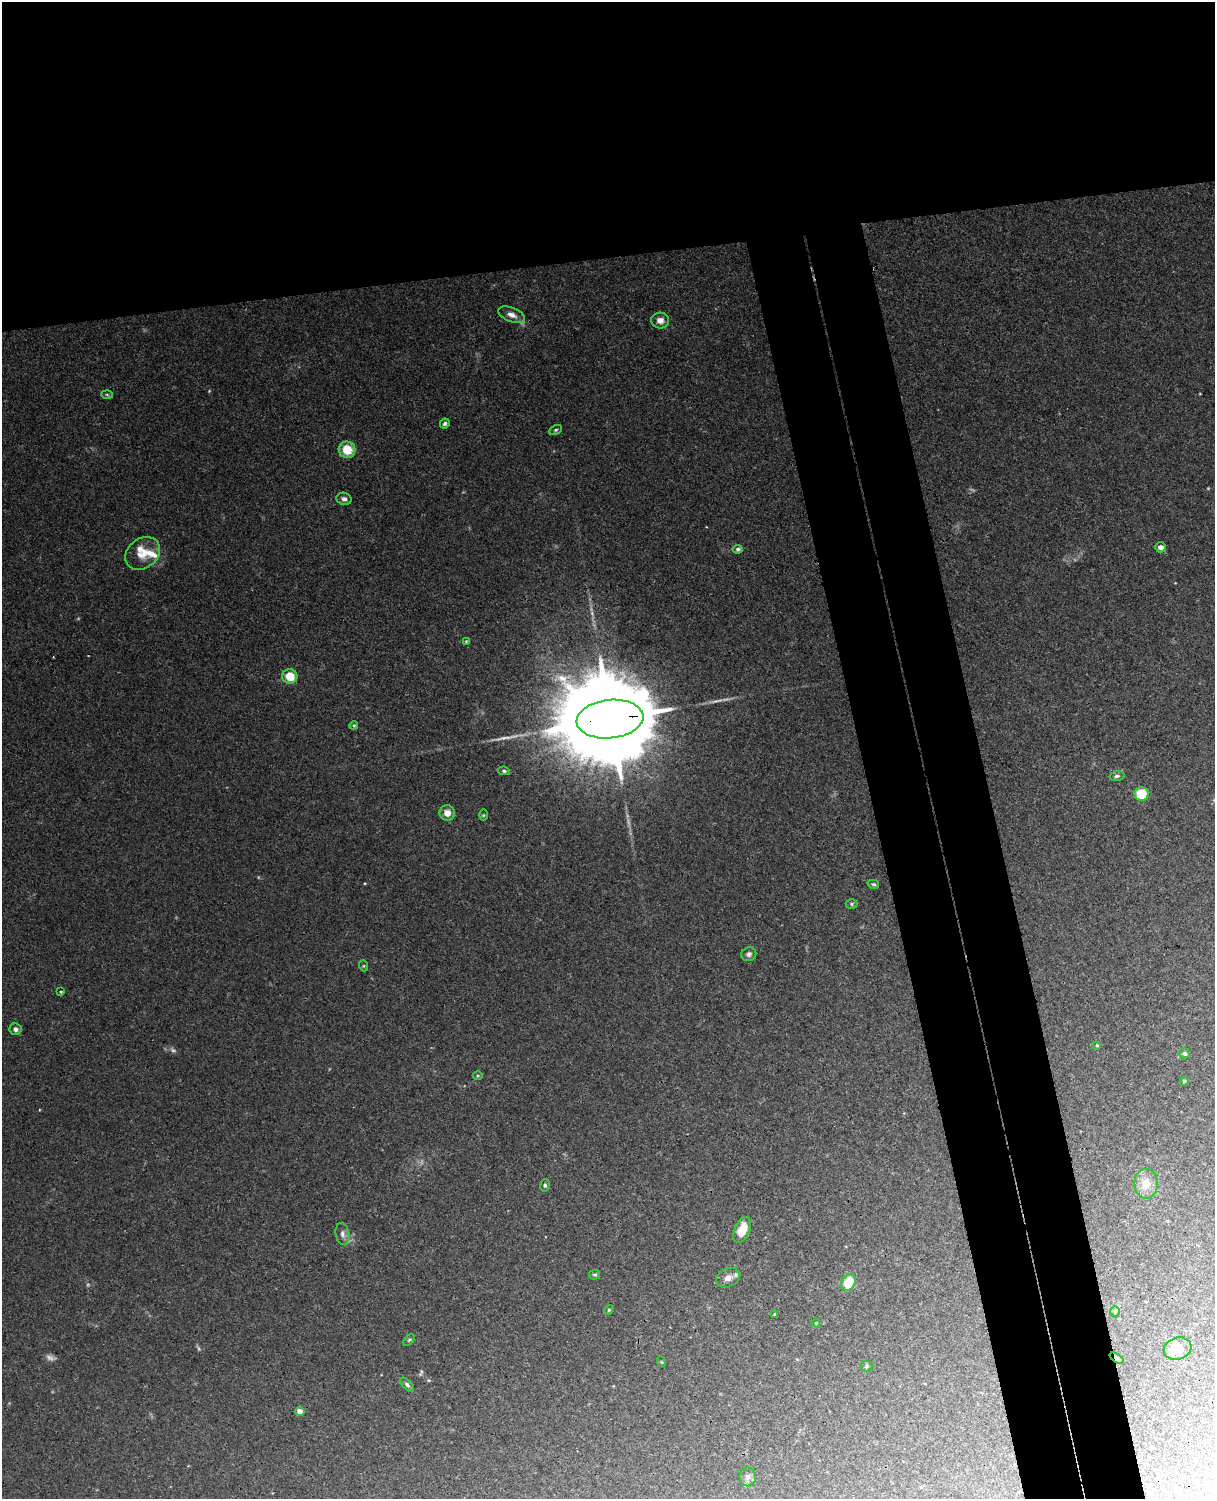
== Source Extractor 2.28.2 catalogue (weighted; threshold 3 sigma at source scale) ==
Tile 2 of 4 x 3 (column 2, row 1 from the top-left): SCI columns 1270-2482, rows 3149-4645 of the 4967 x 4909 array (HDU 1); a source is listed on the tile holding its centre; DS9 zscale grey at full resolution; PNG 1217 x 1501 px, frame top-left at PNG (2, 2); each listed source drawn as its Kron ellipse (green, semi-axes under 4 px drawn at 4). Shown black and unused: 25% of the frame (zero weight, under 3 of 4 exposures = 6% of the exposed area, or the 3 px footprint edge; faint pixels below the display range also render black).
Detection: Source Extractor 2.28.2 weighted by HDU 2 'WHT'; one run over the whole footprint, this tile lists its part. Background 0.0256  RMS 0.0031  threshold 0.0138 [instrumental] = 3 sigma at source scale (4.5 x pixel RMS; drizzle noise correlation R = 1.50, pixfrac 1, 0.05/0.05 arcsec/px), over >= 5 px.
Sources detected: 56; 5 too faint to see at this stretch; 1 long thin detection or spike segment (spike, bleed or trail) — neither listed nor drawn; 2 inside a brighter listed object's ellipse — not listed separately; the other 48 listed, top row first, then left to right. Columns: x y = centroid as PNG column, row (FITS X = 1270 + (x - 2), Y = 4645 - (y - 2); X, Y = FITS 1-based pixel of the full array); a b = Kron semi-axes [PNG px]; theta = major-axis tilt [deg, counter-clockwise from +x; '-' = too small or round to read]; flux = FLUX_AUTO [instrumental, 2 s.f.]
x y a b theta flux
512 315 14 7 -22 1.9
660 320 9 8 - 1.8
107 395 5 3 - 0.34
445 424 5 4 - 0.67
556 430 7 4 28 0.51
347 450 8 8 - 6.7
344 499 8 6 -16 0.99
1161 547 5 5 - 1.7
738 549 5 4 - 0.68
143 553 19 14 38 5.1
466 641 4 4 - 0.27
290 676 7 7 - 5.8
610 719 33 19 5 10000
354 725 4 4 - 0.43
504 771 6 4 -10 0.6
1117 776 7 4 14 0.69
1142 794 7 7 - 9
447 813 8 7 - 2.4
483 815 5 3 - 0.32
873 884 6 4 -15 0.51
851 904 6 4 -1 0.46
749 954 7 7 - 0.97
364 966 5 3 - 0.31
61 992 3 3 - 0.34
15 1029 6 5 - 1.2
1097 1045 4 3 - 0.35
1185 1053 5 5 - 0.77
478 1075 5 3 - 0.33
1184 1081 5 4 - 0.38
1146 1184 15 12 90 4.2
545 1185 6 5 - 0.53
742 1230 14 7 67 5.5
342 1234 11 6 -79 1.3
595 1275 5 4 - 0.49
728 1278 12 9 24 2
848 1282 9 6 60 9.3
609 1310 5 4 - 0.34
1115 1311 5 4 - 0.39
775 1314 3 3 - 0.49
816 1323 4 4 - 0.32
409 1340 7 4 44 0.46
1178 1349 14 11 17 6.8
1117 1358 8 4 -33 0.69
662 1362 5 3 - 0.26
866 1366 6 5 - 0.49
407 1385 9 4 -44 0.72
300 1411 5 4 - 1.8
748 1477 9 8 - 1.2
Overlapping masked pixels (flux is a lower limit): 2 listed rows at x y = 610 719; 1117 1358